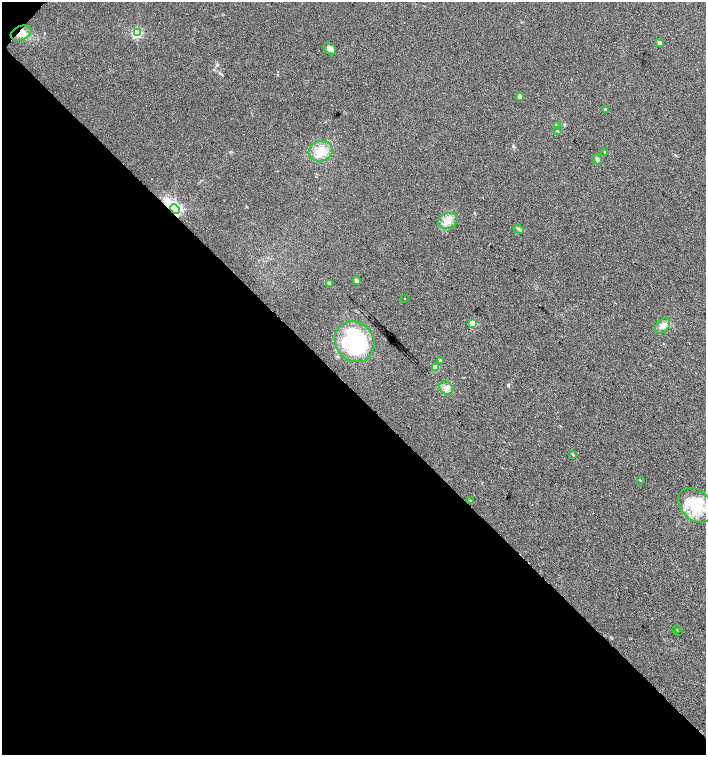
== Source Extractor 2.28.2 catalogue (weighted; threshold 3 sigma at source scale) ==
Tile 9 of 4 x 4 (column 1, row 3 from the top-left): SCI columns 163-1570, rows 1510-3014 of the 6025 x 6023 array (HDU 1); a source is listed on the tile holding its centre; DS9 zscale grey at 2 x 2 block average (1 PNG px = mean of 2 x 2 image px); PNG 708 x 757 px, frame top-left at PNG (2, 2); each listed source drawn as its Kron ellipse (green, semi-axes under 4 px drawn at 4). Shown black and unused: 49% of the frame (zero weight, under 2 of 3 exposures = <1% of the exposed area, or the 3 px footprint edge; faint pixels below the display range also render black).
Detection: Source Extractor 2.28.2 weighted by HDU 2 'WHT'; one run over the whole footprint, this tile lists its part. Background 0.0301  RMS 0.0063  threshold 0.0283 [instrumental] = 3 sigma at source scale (4.5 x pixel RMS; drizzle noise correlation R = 1.50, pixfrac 1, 0.0396/0.0396 arcsec/px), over >= 5 px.
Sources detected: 30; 1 inside a brighter listed object's ellipse — not listed separately; the other 29 listed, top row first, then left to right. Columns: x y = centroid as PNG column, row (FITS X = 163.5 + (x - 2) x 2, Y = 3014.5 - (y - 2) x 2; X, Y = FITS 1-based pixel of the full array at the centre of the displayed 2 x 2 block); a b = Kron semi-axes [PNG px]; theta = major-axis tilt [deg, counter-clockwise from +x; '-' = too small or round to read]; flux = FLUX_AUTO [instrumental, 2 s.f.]
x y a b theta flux
21 33 11 7 20 14
137 33 3 3 - 150
660 43 2 2 - 12
330 49 7 5 -47 6.8
520 97 2 2 - 13
605 109 3 3 - 2.3
557 126 4 3 - 1.8
557 131 3 2 - 0.91
321 151 12 10 19 20
605 152 3 2 - 2.5
597 159 5 4 - 3.1
175 209 5 3 - 350
448 221 10 7 17 11
519 229 5 3 - 2.4
356 280 2 2 - 9.6
329 283 2 2 - 8.5
405 298 2 2 - 1.1
473 323 3 3 - 60
663 326 9 6 46 8
355 342 21 19 -51 150
441 361 2 2 - 2.8
435 367 3 3 - 29
446 388 7 6 - 7.2
573 455 3 2 - 1.9
640 480 4 2 - 0.88
470 501 3 2 - 1.1
696 505 20 14 -44 41
677 629 2 2 - 0.81
678 631 2 2 - 5.7
Overlapping masked pixels (flux is a lower limit): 2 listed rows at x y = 21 33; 175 209
Diffuse or blended objects may show on this block-average render without a row.